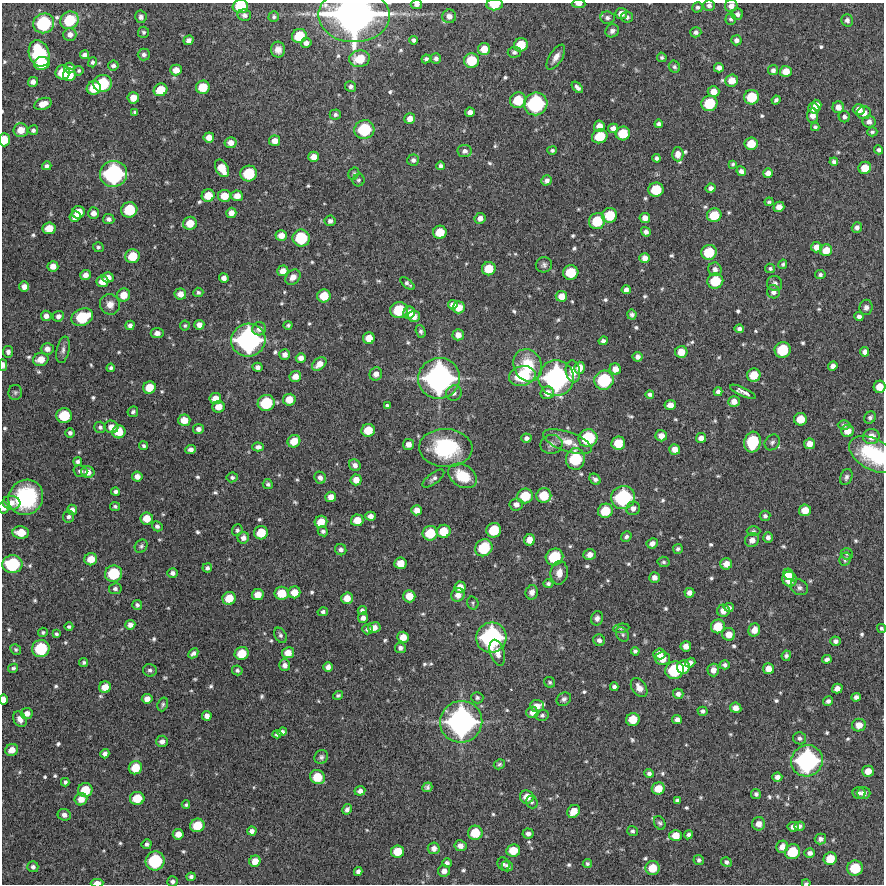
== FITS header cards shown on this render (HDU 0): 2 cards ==
NAXIS1  =                  882 /Length X axis
NAXIS2  =                  882 /Length Y axis

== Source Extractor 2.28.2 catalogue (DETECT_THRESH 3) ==
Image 882 x 882 px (HDU 0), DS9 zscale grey, 1 PNG px = 1 image px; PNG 886 x 886 px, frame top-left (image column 1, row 882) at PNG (2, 3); each listed source drawn as its Kron ellipse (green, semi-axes under 4 px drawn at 4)
Background 8930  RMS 290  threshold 872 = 3 sigma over >= 5 px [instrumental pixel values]
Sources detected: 647; of the 647, the 500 brightest by FLUX_AUTO listed and drawn (147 fainter detections omitted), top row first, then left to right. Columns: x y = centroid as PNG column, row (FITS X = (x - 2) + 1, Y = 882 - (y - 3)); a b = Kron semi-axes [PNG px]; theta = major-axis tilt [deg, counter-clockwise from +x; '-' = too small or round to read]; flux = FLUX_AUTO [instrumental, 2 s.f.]
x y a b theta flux
416 4 6 4 5 5.6e+04
578 4 7 4 -3 8.6e+04
495 5 8 5 5 3.7e+05
709 5 6 5 - 6.8e+04
240 6 8 7 - 5.7e+05
731 6 6 6 - 1.3e+05
697 7 5 5 - 4.4e+04
621 13 6 5 - 1.6e+05
737 14 6 5 - 7.4e+04
244 15 7 5 -12 7.0e+04
354 15 36 27 -1 9.3e+06
449 16 7 7 - 1.1e+05
141 17 6 5 - 5.8e+04
274 17 5 5 - 3.8e+04
627 17 6 5 - 6.5e+04
607 18 7 6 - 6.1e+04
731 19 6 5 - 4.5e+04
70 20 9 8 - 7.7e+05
847 20 6 5 - 8.0e+04
44 23 10 9 - 1.3e+06
612 31 7 6 - 7.1e+04
144 32 5 5 - 3.8e+04
696 32 6 5 - 6.6e+04
70 34 6 6 - 1.2e+05
299 36 7 7 - 5.4e+05
189 40 5 4 - 9.1e+04
414 40 4 4 - 5.1e+04
736 40 5 5 - 7.6e+04
306 43 5 5 - 8.4e+04
521 45 7 6 - 4.6e+05
484 49 6 6 - 2.6e+05
278 50 8 7 - 1.2e+05
514 52 6 5 - 5.2e+04
39 53 13 10 -70 1.7e+06
84 55 4 4 - 8.1e+04
144 55 6 6 - 6.8e+04
556 57 14 6 58 1.4e+05
662 57 5 4 - 4.0e+04
436 58 5 5 - 6.6e+04
359 59 10 8 10 4.7e+05
426 59 4 4 - 4.4e+04
471 61 7 7 - 5.5e+05
92 62 5 4 - 4.6e+04
42 63 8 6 16 5.2e+05
113 65 5 5 - 5.5e+04
674 67 6 5 - 4.4e+04
70 68 5 5 - 8.9e+04
719 68 5 4 - 9.6e+04
176 70 6 5 - 1.7e+05
773 70 5 5 - 6.9e+04
79 71 5 4 - 3.5e+04
786 71 6 5 - 2.1e+05
63 73 7 7 - 4.7e+05
69 75 6 6 - 2.8e+05
732 80 6 6 - 2.3e+05
33 82 5 5 - 1.0e+05
103 83 9 8 - 9.2e+05
203 87 7 7 - 4.3e+05
351 87 5 5 - 6.7e+04
577 87 7 4 -46 6.5e+04
94 88 7 6 - 4.4e+05
160 90 7 6 - 3.8e+05
714 92 6 5 - 1.7e+05
752 97 7 7 - 5.6e+05
133 98 6 5 - 2.2e+05
518 100 8 7 - 5.6e+05
776 100 4 4 - 5.2e+04
709 103 8 7 - 6.4e+05
43 104 9 6 19 2.1e+05
536 104 12 11 - 1.7e+06
817 105 5 4 - 1.3e+05
838 107 6 6 - 1.4e+05
814 108 6 5 - 1.6e+05
859 109 6 5 - 1.4e+05
135 112 4 3 - 3.7e+04
470 112 5 4 - 9.6e+04
864 113 7 6 - 1.4e+05
335 115 5 5 - 5.2e+04
813 115 7 5 85 1.4e+05
844 117 6 5 - 6.2e+04
410 119 5 5 - 1.5e+05
869 122 6 6 - 9.5e+04
659 124 4 4 - 5.4e+04
599 126 5 5 - 1.8e+05
815 127 4 3 - 3.7e+04
613 128 5 4 - 1.1e+05
21 130 7 7 - 2.4e+05
33 130 5 5 - 5.1e+04
364 130 10 9 - 9.9e+05
872 132 5 4 - 4.5e+04
623 133 7 7 - 4.6e+05
600 136 8 7 - 5.4e+05
209 137 5 5 - 1.8e+05
4 140 6 5 - 3.6e+05
275 141 5 5 - 1.5e+05
231 143 6 5 - 1.5e+05
751 144 6 6 - 3.3e+05
552 150 5 4 - 4.5e+04
879 150 4 4 - 4.9e+04
465 151 7 6 - 8.8e+04
678 154 7 5 -90 1.4e+05
314 157 5 5 - 1.6e+05
657 158 4 4 - 5.1e+04
413 160 5 5 - 6.6e+04
834 162 4 4 - 5.6e+04
733 164 4 3 - 3.5e+04
47 166 4 4 - 5.1e+04
441 166 4 4 - 5.4e+04
222 168 9 6 -61 3.5e+05
865 168 6 6 - 3.3e+05
741 171 5 4 - 8.0e+04
354 173 6 5 - 3.6e+04
768 173 5 5 - 1.1e+05
114 174 13 13 - 2.3e+06
249 174 8 8 - 7.3e+05
358 180 6 6 - 3.9e+04
547 180 5 5 - 8.0e+04
711 188 5 4 - 7.3e+04
656 190 7 7 - 5.7e+05
208 196 6 6 - 3.2e+05
224 196 6 6 - 2.7e+05
237 196 6 5 - 1.8e+05
769 202 4 3 - 3.7e+04
779 207 5 5 - 1.5e+05
129 210 8 7 - 6.8e+05
78 212 6 6 - 3.1e+05
93 213 6 5 - 1.1e+05
231 213 5 5 - 1.4e+05
610 215 7 7 - 5.6e+05
714 215 7 7 - 4.8e+05
75 217 5 5 - 1.6e+05
480 218 5 5 - 1.1e+05
645 218 5 5 - 1.4e+05
109 219 6 5 - 6.2e+04
330 221 5 5 - 6.9e+04
597 221 8 7 - 6.0e+05
190 223 7 6 - 3.0e+05
857 227 5 5 - 7.1e+04
49 228 6 6 - 2.8e+05
440 232 7 6 - 4.1e+05
646 232 5 4 - 8.0e+04
281 236 6 5 - 1.8e+05
301 238 9 8 - 8.3e+05
98 247 5 5 - 4.2e+04
816 247 5 5 - 1.5e+05
826 250 6 5 - 2.6e+05
709 252 8 7 - 6.1e+05
132 256 7 7 - 4.5e+05
645 258 5 5 - 1.2e+05
783 264 5 4 - 3.6e+04
544 265 8 7 - 6.6e+04
53 266 5 5 - 1.4e+05
770 268 5 4 - 3.7e+04
489 269 7 6 - 3.9e+05
715 269 7 6 - 9.9e+04
283 271 6 5 - 1.5e+05
571 273 7 7 - 5.7e+05
85 275 5 5 - 1.3e+05
820 275 5 4 - 5.2e+04
108 277 5 5 - 1.3e+05
293 277 8 6 47 1.2e+05
224 278 5 4 - 9.7e+04
102 281 6 5 - 2.3e+05
715 281 8 7 - 5.7e+05
775 283 8 7 - 7.1e+04
407 284 8 4 -39 6.0e+04
24 287 5 5 - 1.1e+05
626 290 4 4 - 7.2e+04
198 292 5 4 - 4.3e+04
773 292 6 6 - 8.6e+04
180 294 6 5 - 1.5e+05
124 295 6 6 - 2.5e+05
324 296 7 6 - 3.8e+05
561 296 6 5 - 1.8e+05
110 304 10 10 - 1.7e+05
453 305 5 4 - 1.1e+05
459 307 6 6 - 2.4e+05
866 307 7 6 - 7.6e+04
399 310 9 8 - 7.3e+05
409 313 6 5 - 2.1e+05
632 315 5 4 - 6.2e+04
46 316 5 5 - 9.5e+04
58 316 6 5 - 7.9e+04
414 316 6 5 - 1.6e+05
82 317 11 8 22 8.7e+05
859 317 4 4 - 7.4e+04
130 325 4 4 - 7.3e+04
199 325 5 5 - 1.1e+05
288 325 4 3 - 3.6e+04
185 326 5 5 - 3.6e+04
259 329 7 6 - 9.6e+04
739 329 5 4 - 6.6e+04
421 331 7 5 -73 5.0e+04
157 333 6 5 - 1.1e+05
458 335 5 5 - 1.4e+05
369 338 6 6 - 2.3e+05
248 340 17 16 - 3.4e+06
603 341 4 4 - 6.5e+04
47 349 6 6 - 1.2e+05
63 350 13 6 78 8.5e+04
783 350 8 7 - 7.1e+05
8 352 6 5 - 7.4e+04
681 352 6 6 - 2.5e+05
865 352 4 4 - 8.4e+04
285 355 5 5 - 1.0e+05
638 357 5 5 - 9.0e+04
301 358 5 5 - 1.1e+05
41 359 8 6 14 2.5e+05
319 364 8 5 41 1.7e+05
3 365 6 3 -88 8.9e+04
528 365 16 14 -66 7.2e+05
833 366 5 4 - 8.4e+04
258 367 5 4 - 6.8e+04
111 368 4 4 - 4.6e+04
580 368 6 5 - 1.8e+05
615 369 5 5 - 1.6e+05
573 371 11 7 -81 2.5e+05
376 374 7 6 - 1.3e+05
754 375 7 6 - 3.7e+05
295 376 6 5 - 1.6e+05
522 376 13 10 12 1.0e+06
439 378 21 20 - 5.0e+06
556 378 18 17 - 3.5e+06
604 380 10 9 - 1.1e+06
149 387 6 6 - 3.3e+05
879 387 6 6 - 2.6e+05
15 392 7 7 - 4.8e+04
718 392 4 4 - 7.2e+04
743 392 14 4 -24 9.6e+04
454 393 8 7 - 7.7e+04
547 393 7 6 - 1.6e+05
650 394 4 4 - 4.8e+04
215 399 6 5 - 2.1e+05
289 400 6 6 - 2.6e+05
734 402 6 5 - 1.5e+05
266 403 8 8 - 7.9e+05
387 405 4 3 - 3.7e+04
670 405 5 5 - 1.5e+05
219 407 6 6 - 2.0e+05
133 412 5 5 - 4.9e+04
64 416 8 7 - 6.4e+05
870 417 6 5 - 6.2e+04
800 419 6 6 - 3.3e+05
184 420 6 6 - 2.3e+05
844 425 6 4 -1 4.7e+04
100 427 6 5 - 4.9e+04
111 427 7 6 - 1.6e+05
198 429 5 5 - 7.9e+04
368 430 6 6 - 3.7e+05
847 431 6 6 - 2.0e+05
119 432 6 6 - 3.2e+05
70 433 5 5 - 5.3e+04
661 436 6 5 - 1.6e+05
871 436 8 7 - 2.0e+05
526 438 5 4 - 6.7e+04
588 438 9 9 - 1.0e+06
701 438 5 5 - 1.3e+05
294 441 6 6 - 2.8e+05
567 442 26 9 -19 3.1e+05
753 442 10 8 75 9.5e+05
772 442 8 7 - 5.7e+04
618 443 7 6 - 4.2e+05
408 444 5 5 - 1.2e+05
551 444 11 9 13 1.1e+05
809 444 5 5 - 1.6e+05
144 446 4 4 - 4.7e+04
258 447 6 4 -3 7.2e+04
446 448 26 19 -2 1.5e+06
675 449 5 5 - 1.5e+05
191 450 5 4 - 7.9e+04
873 454 26 15 -29 1.4e+06
575 459 11 9 88 9.3e+05
78 462 4 4 - 5.1e+04
355 465 6 5 - 8.7e+04
80 471 7 5 -18 6.3e+04
88 472 6 6 - 1.5e+05
137 476 5 5 - 1.2e+05
462 476 15 11 -31 5.6e+05
232 477 5 5 - 4.4e+04
846 477 8 6 69 6.2e+04
320 478 6 5 - 9.0e+04
433 479 13 5 37 7.4e+04
595 479 6 5 - 7.1e+04
356 480 5 5 - 1.8e+05
268 484 5 5 - 4.9e+04
116 492 4 4 - 5.6e+04
525 496 8 7 - 5.4e+05
544 496 7 7 - 4.5e+05
26 497 18 17 - 1.7e+06
331 497 5 5 - 1.5e+05
623 498 12 11 - 1.7e+06
11 503 9 7 -8 1.6e+05
516 504 6 6 - 1.1e+05
115 506 5 4 - 3.6e+04
3 507 6 5 - 1.2e+05
633 508 7 6 - 9.6e+04
72 510 5 5 - 8.7e+04
417 510 5 5 - 1.4e+05
805 510 6 5 - 2.5e+05
605 511 7 7 - 4.9e+05
371 516 5 4 - 1.0e+05
765 516 5 5 - 4.9e+04
68 517 6 5 - 6.0e+04
147 518 6 6 - 2.5e+05
357 520 6 6 - 2.5e+05
321 522 6 6 - 3.1e+05
157 526 5 5 - 5.5e+04
237 530 6 5 - 4.6e+04
494 530 7 7 - 5.6e+05
323 531 5 5 - 4.7e+04
444 531 7 6 - 4.1e+05
753 531 7 5 -1 3.7e+04
21 532 8 6 -4 3.4e+05
261 533 7 6 - 4.2e+05
430 533 7 7 - 5.3e+05
626 537 6 4 50 5.1e+04
768 537 5 5 - 7.0e+04
243 538 6 6 - 9.8e+04
530 540 5 5 - 2.1e+05
752 540 7 7 - 1.4e+05
652 543 6 5 - 1.1e+05
141 546 7 6 - 4.6e+04
484 548 9 8 - 8.1e+05
678 549 5 4 - 4.8e+04
341 550 6 5 - 7.2e+04
589 554 6 5 - 1.2e+05
847 554 6 5 - 3.6e+04
554 557 9 8 - 8.2e+05
91 559 6 6 - 2.6e+05
845 559 7 5 65 6.0e+04
663 562 6 5 - 4.2e+04
400 563 6 5 - 2.5e+05
12 564 10 9 - 1.1e+06
726 564 6 5 - 1.6e+05
207 568 4 4 - 5.5e+04
172 573 5 4 - 7.4e+04
559 573 12 8 83 1.6e+05
114 574 9 8 - 7.8e+05
788 574 6 5 - 1.9e+05
654 577 5 5 - 1.1e+05
789 579 8 7 - 4.5e+05
548 584 5 4 - 4.8e+04
460 587 6 5 - 1.9e+05
799 587 9 7 -29 7.2e+04
115 589 6 5 - 5.2e+04
294 592 6 6 - 2.3e+05
532 592 7 6 - 1.0e+05
282 593 7 6 - 3.8e+05
689 593 5 5 - 1.0e+05
258 595 6 5 - 2.2e+05
458 595 7 6 - 1.4e+05
409 596 6 6 - 2.3e+05
229 598 7 6 - 3.7e+05
347 598 6 5 - 2.2e+05
473 603 7 5 -74 3.8e+04
137 605 5 5 - 4.9e+04
729 607 5 4 - 7.0e+04
362 610 4 4 - 5.6e+04
723 611 6 6 - 1.8e+05
323 612 5 4 - 4.8e+04
363 618 5 5 - 8.6e+04
597 618 7 6 - 7.6e+04
130 625 5 4 - 1.1e+05
718 626 7 7 - 4.1e+05
69 627 4 4 - 3.8e+04
374 627 6 5 - 1.4e+05
621 628 8 4 7 3.7e+04
881 628 5 4 - 3.7e+04
367 629 5 5 - 5.9e+04
754 630 6 5 - 1.8e+05
43 632 5 4 - 3.8e+04
56 634 4 3 - 4.0e+04
623 634 8 6 -54 4.4e+04
729 634 6 6 - 2.0e+05
280 635 8 5 -59 5.3e+04
403 637 5 5 - 2.0e+05
491 638 15 15 - 2.8e+06
599 640 6 5 - 7.8e+04
836 641 5 4 - 6.8e+04
686 646 5 5 - 1.3e+05
400 648 5 5 - 6.8e+04
16 649 6 5 - 4.0e+04
41 649 9 8 - 8.9e+05
635 651 4 4 - 5.0e+04
193 653 6 4 44 6.5e+04
242 653 7 6 - 4.1e+05
288 653 6 5 - 2.1e+05
497 653 13 7 -73 1.6e+05
659 654 6 5 - 1.8e+05
786 656 5 4 - 5.4e+04
662 659 7 6 - 2.6e+05
827 659 5 4 - 6.8e+04
84 662 4 4 - 3.8e+04
690 663 5 4 - 8.1e+04
285 665 6 5 - 9.0e+04
725 665 5 4 - 5.6e+04
328 667 5 5 - 9.0e+04
683 667 7 6 - 4.0e+05
13 668 5 4 - 3.9e+04
768 669 5 5 - 1.5e+05
150 670 7 6 - 5.8e+04
237 670 5 5 - 4.3e+04
675 670 9 8 - 1.0e+06
713 670 6 6 - 1.3e+05
550 682 6 5 - 3.8e+04
105 687 6 5 - 2.3e+05
614 687 4 4 - 5.6e+04
639 688 10 7 -56 1.4e+05
837 689 5 5 - 1.2e+05
678 694 5 5 - 7.6e+04
338 695 5 4 - 3.8e+04
856 697 5 4 - 7.3e+04
477 698 6 5 - 4.5e+04
3 699 5 4 - 1.5e+05
147 699 5 5 - 1.3e+05
564 699 8 6 34 6.0e+04
828 701 5 4 - 6.5e+04
163 704 7 5 71 4.3e+04
537 706 7 6 - 1.4e+05
736 708 6 5 - 1.4e+05
702 711 5 4 - 5.3e+04
532 712 6 5 - 1.3e+05
27 713 6 5 - 1.3e+05
542 715 6 5 - 4.9e+04
207 716 5 5 - 1.0e+05
20 719 8 6 -59 1.3e+05
633 719 7 6 - 3.7e+05
677 720 5 4 - 8.5e+04
461 722 21 20 - 4.8e+06
859 725 7 6 - 1.9e+05
282 732 5 4 - 6.9e+04
277 734 4 4 - 4.9e+04
800 738 6 6 - 6.1e+04
162 741 6 5 - 8.3e+04
12 750 6 6 - 1.8e+05
105 754 5 4 - 7.4e+04
321 757 7 6 - 5.2e+04
807 761 16 15 - 2.9e+06
499 764 6 4 28 4.0e+04
135 768 7 6 - 3.9e+05
868 771 6 5 - 1.9e+05
649 773 5 4 - 5.3e+04
317 777 8 6 -26 4.4e+05
777 777 5 4 - 9.6e+04
65 782 4 4 - 4.8e+04
427 787 5 4 - 5.5e+04
658 788 6 6 - 2.9e+05
85 790 7 7 - 4.7e+05
360 791 5 4 - 8.3e+04
859 793 6 6 - 6.9e+04
864 793 7 6 - 9.7e+04
756 794 5 5 - 5.0e+04
527 797 7 6 - 2.4e+05
137 798 7 6 - 4.2e+05
81 799 6 6 - 1.8e+05
677 800 4 4 - 4.3e+04
532 802 6 5 - 4.0e+04
186 805 4 3 - 3.9e+04
347 809 5 4 - 6.5e+04
574 811 7 5 49 2.7e+05
64 815 6 6 - 9.4e+04
660 823 7 5 -62 4.3e+04
758 824 7 6 - 1.6e+05
197 825 7 6 - 4.3e+05
799 826 5 4 - 6.6e+04
793 827 5 5 - 1.1e+05
252 831 4 4 - 8.3e+04
632 831 5 4 - 4.4e+04
475 833 7 7 - 4.8e+05
178 834 5 5 - 1.6e+05
528 834 5 5 - 7.9e+04
676 835 6 5 - 2.5e+05
688 835 4 4 - 5.9e+04
820 839 6 5 - 7.9e+04
147 844 5 4 - 5.3e+04
460 846 6 5 - 1.0e+05
782 847 6 5 - 1.5e+05
434 848 6 6 - 1.2e+05
398 851 6 6 - 3.5e+05
513 851 7 6 - 3.5e+05
793 852 8 7 - 5.7e+05
810 853 5 5 - 7.8e+04
830 859 6 6 - 3.5e+05
699 860 5 5 - 5.2e+04
155 861 10 9 - 1.2e+06
255 861 6 5 - 1.9e+05
726 862 5 4 - 5.7e+04
447 863 5 4 - 5.8e+04
503 864 7 6 - 5.5e+04
587 864 5 4 - 4.0e+04
507 866 6 5 - 7.1e+04
33 867 5 5 - 5.9e+04
653 868 7 7 - 3.8e+05
855 868 8 7 - 6.0e+05
358 871 4 4 - 6.9e+04
444 871 6 5 - 1.0e+05
191 877 4 4 - 5.5e+04
172 881 5 5 - 5.4e+04
97 883 6 3 1 1.6e+05
806 883 4 2 - 4.0e+04
At the frame edge (FLAGS 8, measured only in part): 17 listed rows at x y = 416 4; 578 4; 495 5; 709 5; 240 6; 731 6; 354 15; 4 140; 3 365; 879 387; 873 454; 3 507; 881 628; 3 699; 172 881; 97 883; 806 883
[147 fainter detections neither listed nor drawn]

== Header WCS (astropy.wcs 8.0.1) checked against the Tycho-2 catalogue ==
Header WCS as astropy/WCSLIB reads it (CRVAL/CRPIX/CD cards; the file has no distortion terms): RA---TAN/DEC--TAN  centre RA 19:59:33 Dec -56:59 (299.89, -56.99 deg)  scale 1.02 arcsec/px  FOV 15.0' x 15.0'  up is -2 deg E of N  parity normal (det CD < 0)
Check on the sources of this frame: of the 60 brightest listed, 7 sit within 1.9 arcsec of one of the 7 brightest Tycho-2 stars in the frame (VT <= 12.97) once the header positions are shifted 0.08 arcsec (0.08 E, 0.02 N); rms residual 0.64 arcsec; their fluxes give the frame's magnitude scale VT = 27.45 - 2.5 log10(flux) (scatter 0.25 mag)
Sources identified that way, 7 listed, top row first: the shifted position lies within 1.9 arcsec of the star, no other Tycho-2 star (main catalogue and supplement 1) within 3.8 arcsec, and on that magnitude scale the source's flux lands within +1.5 / -3 mag of the star's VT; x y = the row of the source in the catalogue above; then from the Tycho-2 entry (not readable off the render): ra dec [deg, ICRS J2000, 3 dp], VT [Tycho-2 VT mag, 2 dp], TYC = Tycho-2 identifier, HIP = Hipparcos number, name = IAU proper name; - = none
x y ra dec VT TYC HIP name
354 15 299.927 -56.869 9.23 8783-1246-1 - -
114 174 300.054 -56.912 12.97 8784-1882-1 - -
248 340 299.987 -56.961 11.37 8783-107-1 - -
439 378 299.889 -56.973 11.15 8783-101-1 - -
556 378 299.828 -56.974 11.09 8783-98-1 - -
461 722 299.882 -57.070 10.58 8783-43-1 - -
807 761 299.702 -57.084 11.29 8783-30-1 - -